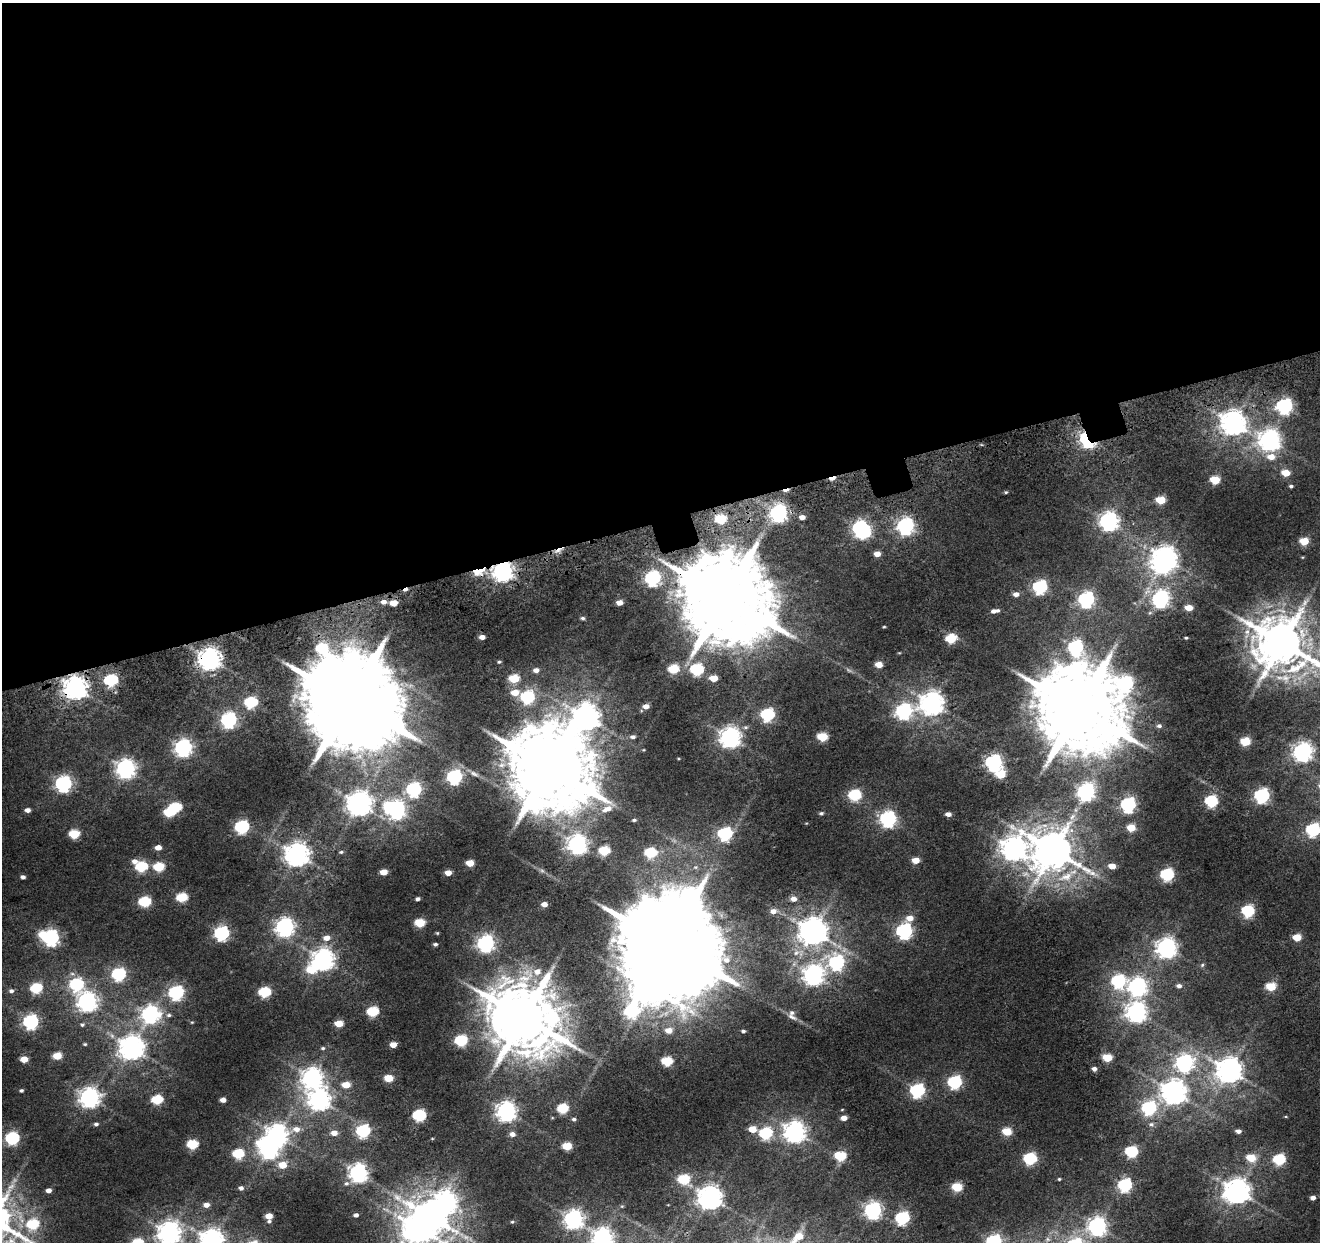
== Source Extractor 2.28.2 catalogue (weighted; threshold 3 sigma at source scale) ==
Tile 2 of 4 x 4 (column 2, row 1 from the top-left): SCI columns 1775-3092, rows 3946-5185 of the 6184 x 5464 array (HDU 1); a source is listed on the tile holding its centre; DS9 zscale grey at full resolution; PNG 1322 x 1244 px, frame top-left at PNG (2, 3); no overlay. Shown black and unused: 42% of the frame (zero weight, under 3 of 5 exposures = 20% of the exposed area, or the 3 px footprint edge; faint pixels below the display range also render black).
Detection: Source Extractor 2.28.2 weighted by HDU 2 'WHT'; one run over the whole footprint, this tile lists its part. Background 0.0104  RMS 0.005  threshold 0.0227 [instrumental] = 3 sigma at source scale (4.5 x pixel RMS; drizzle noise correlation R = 1.50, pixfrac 1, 0.0396/0.0396 arcsec/px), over >= 5 px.
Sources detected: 264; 1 too faint to see at this stretch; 12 inside a brighter object's white glare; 3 cosmic-ray / hot-pixel residue — not listed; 3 inside a brighter listed object's ellipse — not listed separately; the other 245 listed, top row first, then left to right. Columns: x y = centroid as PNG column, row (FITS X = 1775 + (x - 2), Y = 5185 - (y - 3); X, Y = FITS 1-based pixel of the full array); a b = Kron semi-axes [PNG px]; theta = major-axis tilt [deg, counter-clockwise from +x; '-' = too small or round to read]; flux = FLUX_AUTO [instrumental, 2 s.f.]
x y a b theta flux
1284 406 7 6 - 130
1233 423 9 8 - 520
1085 440 9 5 -58 87
1270 440 8 8 - 320
1271 457 8 6 -6 5.1
1286 473 6 4 -10 9.7
832 478 7 3 12 6.3
1215 480 6 5 - 19
1291 486 4 3 - 0.77
1006 492 5 3 - 0.56
1161 500 6 5 - 17
779 513 7 6 - 210
802 517 5 4 - 2.6
721 519 6 5 - 26
1109 521 7 7 - 240
906 526 7 7 - 170
860 529 8 7 - 140
1304 541 6 5 - 15
877 554 6 5 - 4
1165 558 9 7 -13 440
479 571 14 7 16 15
503 571 8 7 - 330
653 578 7 6 - 120
1040 587 7 6 - 90
1016 594 6 5 - 2.4
725 598 24 21 -24 9000
1161 599 7 7 - 160
1086 600 7 6 - 130
384 602 6 5 - 2.4
394 603 5 4 - 7
619 603 5 4 - 4.2
1189 608 6 4 -7 7.4
993 611 6 5 - 1.7
1150 613 6 4 -17 0.67
583 618 5 4 - 0.92
884 627 4 3 - 0.46
482 637 5 4 - 2.7
1186 638 3 3 - 0.59
951 639 6 5 - 28
1282 643 15 13 -27 2500
1076 647 9 7 -62 97
210 659 8 7 - 420
499 662 4 4 - 0.58
879 665 5 4 - 7.4
674 669 6 5 - 27
536 670 6 5 - 2.4
697 670 7 6 - 60
714 678 5 4 - 9.5
514 679 6 5 - 22
111 680 7 6 - 67
1125 684 11 9 61 140
75 688 8 7 - 450
515 693 7 6 - 6.8
528 697 7 6 - 72
349 701 26 22 4 12000
251 702 7 6 - 52
932 704 8 8 - 440
646 706 6 4 8 3
1078 708 25 22 -55 7600
904 711 8 7 - 140
768 715 7 6 - 72
586 718 10 9 - 570
229 720 7 6 - 130
1159 726 7 5 -1 1.2
633 737 6 4 1 1.4
823 737 6 5 - 24
730 738 8 7 - 310
1245 741 6 5 - 23
183 748 7 6 - 190
1303 752 7 7 - 260
994 763 7 6 - 160
549 767 24 23 - 7100
125 769 8 7 - 270
474 774 14 6 -24 2.3
1001 774 6 5 - 18
454 777 7 6 - 110
63 784 7 6 - 150
414 789 7 6 - 98
1086 792 8 7 - 190
855 795 6 6 - 50
1262 796 7 6 - 110
1211 801 6 5 - 60
359 804 8 8 - 520
1128 805 7 6 - 110
175 808 7 5 1 40
607 809 15 7 25 4.8
27 810 5 4 - 2.3
396 810 7 7 - 200
821 813 5 4 - 0.87
948 814 5 4 - 2.6
888 819 7 6 - 140
634 820 4 3 - 0.71
242 827 7 6 - 85
1131 828 6 5 - 13
1313 830 7 6 - 74
74 834 6 5 - 24
725 834 7 6 - 82
577 845 8 7 - 250
158 848 5 5 - 3.8
1013 849 10 9 - 420
1053 850 13 12 - 1800
604 851 6 5 - 27
341 852 5 4 - 0.71
650 853 6 5 - 36
297 855 8 7 - 500
916 860 5 4 - 6.9
134 861 7 6 - 2.6
470 863 5 4 - 9
1112 866 5 5 - 6.2
141 867 6 5 - 40
159 867 6 5 - 28
384 872 5 4 - 6.8
448 873 5 4 - 4.4
1167 875 6 6 - 67
23 877 4 4 - 1.3
1066 877 30 14 21 17
182 897 6 5 - 28
418 899 4 3 - 1.2
794 899 6 5 - 2.6
145 902 6 5 - 41
544 904 5 4 - 3.6
773 911 6 5 - 2.8
1248 911 6 6 - 55
910 918 8 6 23 4.6
420 923 6 5 - 23
285 927 7 7 - 230
813 931 9 8 - 730
904 931 7 6 - 140
222 933 7 6 - 100
437 933 4 4 - 0.48
1297 937 6 5 - 11
51 938 7 6 - 140
327 938 7 6 - 3.8
486 943 7 6 - 170
435 944 4 3 - 1
667 944 29 25 11 15000
1167 948 8 7 - 290
796 953 10 7 39 2.9
323 960 8 7 - 340
837 963 8 7 - 91
1202 965 6 5 - 0.78
311 970 7 6 - 17
119 974 7 6 - 71
813 975 8 7 - 270
1118 981 7 7 - 70
77 984 7 7 - 66
1179 986 7 5 -12 1.7
1138 987 8 7 - 210
1271 987 6 5 - 23
36 988 6 5 - 37
11 991 5 5 - 1.5
265 992 6 5 - 42
176 993 7 6 - 98
87 1002 8 7 - 260
373 1011 6 5 - 36
1137 1012 8 7 - 290
150 1014 8 7 - 180
169 1015 7 5 1 1.1
523 1017 17 15 -76 4200
792 1017 17 5 -23 2.5
552 1018 54 23 -77 110
31 1022 7 6 - 110
192 1022 4 3 - 0.4
339 1024 6 5 - 10
82 1025 6 5 - 0.92
669 1030 7 6 - 4.2
743 1031 4 4 - 0.98
461 1040 6 6 - 49
85 1044 5 4 - 0.6
393 1045 5 4 - 4.7
131 1048 9 8 - 480
323 1048 6 4 12 0.78
57 1056 6 5 - 12
1107 1058 6 5 - 18
24 1059 5 4 - 6.8
667 1061 6 5 - 29
1184 1063 8 7 - 160
1094 1069 5 4 - 2
1229 1070 9 8 - 570
312 1078 8 8 - 280
389 1078 6 5 - 13
955 1082 7 6 - 77
346 1085 6 5 - 8.5
21 1090 4 3 - 0.82
917 1090 7 6 - 100
1174 1092 8 8 - 510
89 1098 8 7 - 290
157 1100 6 5 - 30
223 1100 5 4 - 3.2
319 1100 8 8 - 350
563 1108 6 5 - 31
1149 1108 7 6 - 83
842 1109 5 3 - 0.32
506 1112 7 7 - 280
419 1115 6 6 - 60
844 1118 5 4 - 3.7
574 1119 5 4 - 0.97
96 1124 5 4 - 1.1
1151 1124 7 6 - 1.3
752 1129 6 5 - 8.6
363 1131 7 6 - 75
1007 1131 6 5 - 14
1238 1131 6 4 -9 2
795 1132 8 7 - 370
334 1133 6 5 - 4
766 1133 6 6 - 54
512 1134 6 5 - 2.6
277 1135 10 7 12 340
12 1138 7 6 - 75
192 1144 6 5 - 32
567 1146 6 5 - 18
1131 1152 6 5 - 49
238 1154 6 5 - 32
840 1156 6 5 - 30
1030 1158 7 6 - 55
1251 1158 6 5 - 16
1279 1159 6 5 - 46
283 1165 6 5 - 9.3
358 1173 7 7 - 240
684 1179 7 6 - 32
1059 1179 4 4 - 0.54
346 1183 7 6 - 1
1125 1185 6 6 - 76
957 1187 6 5 - 24
241 1188 5 4 - 1.6
49 1190 5 4 - 2.4
1237 1191 10 8 13 550
398 1197 15 10 -37 5.4
710 1197 8 7 - 480
1313 1198 4 4 - 2.1
206 1205 6 5 - 2.8
622 1206 5 4 - 0.5
873 1210 7 6 - 190
356 1215 4 3 - 1.5
269 1216 6 5 - 7.5
431 1217 11 8 -30 1100
902 1218 6 6 - 77
573 1219 7 7 - 230
512 1222 4 4 - 0.56
33 1224 7 6 - 33
1097 1226 7 7 - 220
169 1233 8 8 - 390
603 1238 8 7 - 260
212 1241 8 8 - 440
994 1242 7 6 - 120
Overlapping masked pixels (flux is a lower limit): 8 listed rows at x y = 1085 440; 832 478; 479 571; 503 571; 725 598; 210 659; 75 688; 349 701
Isophote crosses this tile's border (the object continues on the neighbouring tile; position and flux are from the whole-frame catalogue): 7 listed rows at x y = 1282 643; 1313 830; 431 1217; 169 1233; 603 1238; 212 1241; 994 1242